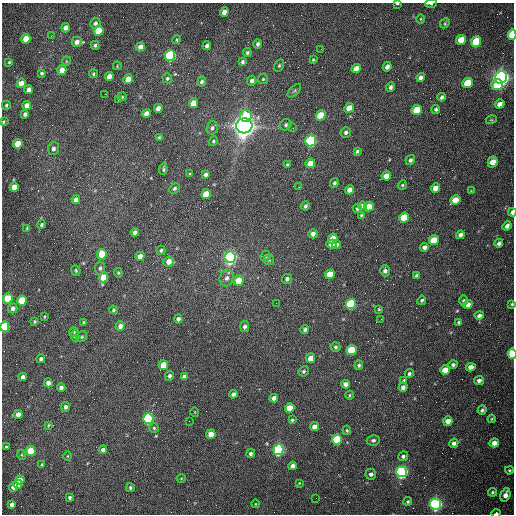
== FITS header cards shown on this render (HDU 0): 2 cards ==
NAXIS1  =                  512 /fastest changing axis
NAXIS2  =                  512 /next to fastest changing axis

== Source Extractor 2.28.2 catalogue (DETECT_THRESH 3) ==
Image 512 x 512 px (HDU 0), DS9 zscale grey, 1 PNG px = 1 image px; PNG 516 x 516 px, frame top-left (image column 1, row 512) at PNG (2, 3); each listed source drawn as its Kron ellipse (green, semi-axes under 4 px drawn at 4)
Background 1540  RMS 23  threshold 69.8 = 3 sigma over >= 5 px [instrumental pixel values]
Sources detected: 227; all 227 listed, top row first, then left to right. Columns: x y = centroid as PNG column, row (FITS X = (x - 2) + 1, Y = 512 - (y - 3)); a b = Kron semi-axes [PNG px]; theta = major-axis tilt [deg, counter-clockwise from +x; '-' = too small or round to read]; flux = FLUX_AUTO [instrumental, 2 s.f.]
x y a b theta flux
397 3 4 2 - 2.1e+03
431 3 6 3 5 2.7e+03
224 12 5 4 - 1.2e+04
421 19 5 3 - 1.5e+03
95 23 5 5 - 4.9e+03
445 23 5 4 - 2.2e+03
65 28 4 4 - 8.2e+03
99 31 5 4 - 6.3e+04
512 35 5 3 - 7.1e+04
51 36 3 2 - 1.5e+03
26 39 5 4 - 3.0e+04
177 40 4 4 - 1.9e+03
461 40 5 4 - 3.2e+04
476 41 5 5 - 9.7e+04
77 42 5 5 - 1.0e+04
258 44 5 4 - 4.1e+03
95 45 4 3 - 2.7e+03
207 46 4 3 - 4.2e+03
140 47 5 4 - 1.0e+04
321 49 2 2 - 7.6e+02
247 53 4 4 - 2.8e+03
170 55 5 5 - 2.6e+05
313 60 4 3 - 1.9e+03
66 61 5 3 - 1.2e+03
9 62 3 3 - 1.5e+03
243 62 4 4 - 3.1e+03
117 66 4 3 - 1.3e+03
279 66 6 4 64 2.5e+03
387 67 4 4 - 7.5e+03
356 69 5 4 - 1.5e+04
62 70 5 4 - 1.8e+04
42 73 4 4 - 2.8e+03
93 74 4 3 - 2.0e+03
109 76 4 4 - 1.6e+04
501 77 6 6 - 1.1e+06
167 78 5 5 - 2.5e+03
421 78 4 4 - 6.8e+03
128 79 5 4 - 1.9e+04
263 79 5 5 - 2.0e+03
252 81 5 4 - 4.2e+03
202 82 5 4 - 3.6e+03
21 83 4 4 - 2.0e+04
468 83 5 5 - 5.5e+04
497 85 6 5 - 4.6e+04
390 87 4 3 - 4.6e+03
28 90 4 4 - 8.9e+03
294 91 8 4 45 3.0e+03
105 94 2 2 - 7.8e+02
122 97 4 4 - 1.9e+03
442 97 4 3 - 3.7e+03
119 99 3 3 - 1.7e+03
193 103 5 4 - 2.6e+04
500 104 5 4 - 8.3e+03
6 105 4 4 - 2.1e+03
27 106 4 4 - 1.2e+04
158 108 4 4 - 9.5e+03
349 108 5 4 - 2.3e+04
436 109 4 4 - 3.0e+03
417 110 5 5 - 6.1e+04
25 114 4 4 - 3.7e+03
146 114 4 4 - 1.5e+04
321 115 5 4 - 6.9e+04
246 116 6 6 - 5.5e+04
491 120 5 3 - 1.6e+03
3 122 4 3 - 1.7e+03
286 125 6 5 - 3.4e+03
244 126 8 7 - 2.2e+06
212 128 7 5 74 3.9e+03
293 128 2 2 - 1.0e+03
346 132 5 5 - 4.4e+03
159 137 3 3 - 1.6e+03
213 141 5 4 - 2.1e+03
311 141 5 5 - 3.5e+05
18 144 5 4 - 4.3e+04
53 148 6 5 - 5.3e+03
357 151 4 3 - 2.8e+03
410 160 5 4 - 3.9e+03
493 162 5 5 - 2.2e+04
310 163 5 4 - 2.3e+04
287 165 4 3 - 1.9e+03
163 169 6 3 85 2.6e+03
190 174 4 3 - 1.4e+03
205 174 4 4 - 4.2e+03
386 176 5 4 - 1.4e+04
334 183 5 4 - 3.0e+03
402 185 5 4 - 1.9e+03
14 187 5 4 - 2.4e+04
299 187 2 2 - 1.2e+03
174 188 5 4 - 3.4e+03
435 188 5 4 - 1.8e+04
350 190 4 4 - 1.2e+04
471 191 3 3 - 1.3e+03
206 194 5 4 - 3.4e+04
76 200 4 4 - 8.2e+03
455 200 5 4 - 2.7e+04
305 206 5 4 - 2.9e+03
362 206 4 4 - 7.0e+03
369 206 5 4 - 2.2e+04
357 208 4 3 - 4.0e+03
512 212 4 3 - 6.7e+03
361 215 4 3 - 1.7e+03
404 217 5 5 - 6.7e+04
41 225 4 3 - 2.7e+03
507 226 5 4 - 6.7e+03
27 228 3 3 - 1.3e+03
135 232 4 4 - 5.8e+03
313 234 5 4 - 6.6e+03
460 235 4 4 - 5.8e+03
333 239 5 4 - 2.7e+04
434 240 5 4 - 4.9e+04
499 243 4 4 - 4.0e+03
331 244 5 4 - 1.3e+04
336 244 4 3 - 3.7e+03
424 247 4 4 - 5.2e+03
161 250 5 4 - 2.6e+03
102 254 5 4 - 4.4e+04
140 256 4 4 - 1.5e+04
266 256 5 4 - 3.9e+03
230 257 6 5 - 7.1e+05
269 260 5 5 - 2.1e+03
169 261 5 5 - 1.3e+04
100 268 6 5 - 4.0e+03
76 270 5 4 - 2.3e+03
385 271 5 4 - 5.1e+03
118 273 5 4 - 2.1e+03
330 274 5 4 - 2.9e+04
417 276 4 4 - 5.4e+03
104 277 5 4 - 4.2e+04
227 278 8 7 - 6.5e+03
287 279 5 5 - 4.7e+03
239 281 5 5 - 3.8e+04
8 298 5 4 - 7.1e+04
422 300 4 4 - 2.9e+03
463 300 5 4 - 2.4e+03
22 301 5 4 - 8.2e+04
276 303 2 2 - 8.9e+02
351 304 5 5 - 1.7e+05
512 304 4 3 - 1.9e+03
468 305 5 4 - 9.5e+03
13 308 5 5 - 6.4e+03
379 309 4 3 - 1.4e+03
113 310 4 4 - 2.9e+03
479 315 5 4 - 4.4e+03
44 316 3 2 - 1.4e+03
178 319 4 4 - 5.4e+03
381 319 2 2 - 8.7e+02
34 321 3 3 - 1.9e+03
84 322 4 3 - 3.2e+03
459 322 4 3 - 2.6e+03
120 326 5 4 - 6.6e+03
245 326 5 4 - 4.3e+03
5 327 5 4 - 1.4e+05
305 329 4 4 - 3.7e+03
74 332 5 5 - 2.2e+03
75 336 5 4 - 2.6e+03
82 337 6 5 - 2.3e+03
335 347 5 4 - 3.0e+03
351 350 5 5 - 6.8e+04
512 354 5 3 - 6.4e+04
311 358 5 4 - 1.7e+04
41 359 4 4 - 4.3e+03
163 365 5 4 - 3.5e+04
359 365 5 4 - 2.7e+03
453 365 4 4 - 3.5e+03
471 367 4 4 - 1.1e+04
445 370 5 4 - 2.0e+04
304 371 5 4 - 2.4e+03
409 374 4 4 - 3.2e+03
170 376 5 4 - 4.4e+03
23 377 4 4 - 5.8e+03
185 377 4 4 - 6.4e+03
479 380 5 4 - 5.3e+03
404 381 4 4 - 2.7e+03
48 383 4 4 - 7.0e+03
345 384 4 4 - 6.9e+03
403 387 4 4 - 6.3e+03
61 388 4 4 - 6.2e+03
234 394 4 4 - 5.4e+03
350 395 4 3 - 1.7e+03
274 398 4 4 - 7.4e+03
65 407 5 4 - 5.0e+03
290 408 5 4 - 3.2e+04
482 410 5 4 - 3.1e+03
195 412 5 3 - 1.0e+03
18 415 4 4 - 1.4e+04
148 418 5 5 - 3.5e+05
492 419 4 3 - 1.6e+03
292 420 4 4 - 2.3e+03
189 421 2 2 - 6.3e+02
448 421 4 4 - 1.3e+04
48 425 4 3 - 1.5e+03
314 427 4 4 - 1.0e+04
154 428 5 5 - 2.1e+03
347 430 5 3 - 2.0e+03
211 434 5 4 - 2.2e+04
337 440 5 5 - 1.1e+05
373 440 6 5 - 3.5e+03
454 443 5 4 - 5.6e+03
494 443 5 4 - 1.0e+04
6 447 3 3 - 1.8e+03
103 450 4 4 - 5.7e+03
278 450 5 5 - 4.3e+05
31 451 5 4 - 5.0e+04
251 454 4 4 - 3.6e+03
22 455 5 3 - 1.5e+03
68 456 5 3 - 1.3e+03
403 456 5 4 - 3.6e+03
42 464 3 3 - 1.9e+03
292 466 4 4 - 6.4e+03
509 470 4 3 - 1.9e+03
402 472 5 5 - 5.7e+05
371 474 5 5 - 4.8e+03
181 478 4 3 - 1.3e+03
20 480 4 4 - 1.6e+04
299 483 4 3 - 1.5e+03
18 484 4 4 - 1.5e+04
13 487 5 4 - 9.2e+03
130 488 4 4 - 3.1e+03
493 492 4 4 - 2.3e+03
505 495 7 5 72 9.7e+03
69 497 3 3 - 2.9e+03
316 498 2 2 - 3.2e+03
408 501 4 3 - 2.0e+03
255 504 4 3 - 1.2e+03
435 504 5 5 - 6.3e+05
12 505 4 4 - 5.7e+03
496 513 5 3 - 3.9e+03
At the frame edge (FLAGS 8, measured only in part): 9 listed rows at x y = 397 3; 431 3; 512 35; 3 122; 512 212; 512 304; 5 327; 512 354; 496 513